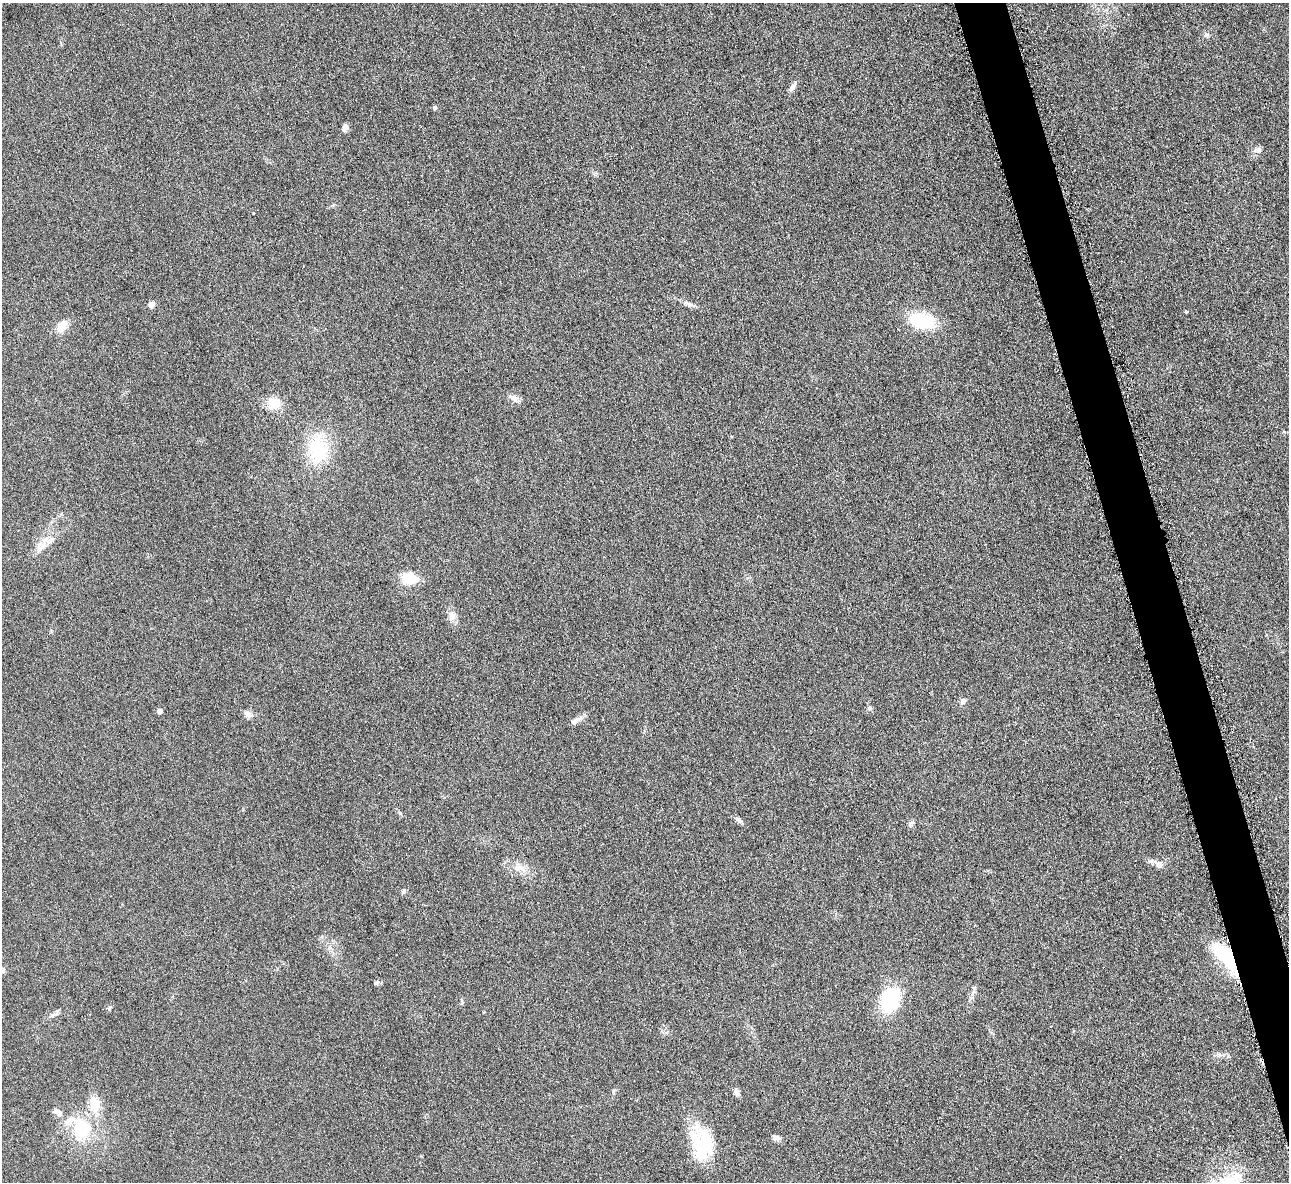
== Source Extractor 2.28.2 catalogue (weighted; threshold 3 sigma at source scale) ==
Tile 6 of 4 x 4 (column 2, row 2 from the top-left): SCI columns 1293-2579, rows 2518-3697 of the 5171 x 5154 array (HDU 1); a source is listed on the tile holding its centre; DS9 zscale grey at full resolution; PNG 1291 x 1184 px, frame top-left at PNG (2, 3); no overlay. Shown black and unused: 4% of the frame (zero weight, under 3 of 6 exposures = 2% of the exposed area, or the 3 px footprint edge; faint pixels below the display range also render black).
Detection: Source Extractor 2.28.2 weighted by HDU 2 'WHT'; one run over the whole footprint, this tile lists its part. Background 0.121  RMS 0.011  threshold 0.043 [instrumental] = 3 sigma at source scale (4.09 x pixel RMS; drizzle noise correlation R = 1.36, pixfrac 0.8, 0.05/0.05 arcsec/px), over >= 5 px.
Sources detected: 41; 3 inside a brighter object's white glare — not listed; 2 inside a brighter listed object's ellipse — not listed separately; the other 36 listed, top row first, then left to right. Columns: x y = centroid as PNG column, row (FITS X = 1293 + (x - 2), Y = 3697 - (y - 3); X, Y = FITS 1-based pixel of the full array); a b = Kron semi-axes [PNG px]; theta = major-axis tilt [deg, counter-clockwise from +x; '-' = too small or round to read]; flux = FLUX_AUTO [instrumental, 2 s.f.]
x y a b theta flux
792 87 12 6 57 3.7
434 107 4 4 - 2.2
345 128 8 6 74 4.1
1258 150 10 7 13 3.5
151 304 8 7 - 3.4
689 304 14 5 -20 3.9
1186 311 4 3 - 1.1
921 321 20 12 -13 67
62 326 15 9 53 13
513 398 16 7 -27 5
273 403 17 15 -61 15
318 450 35 26 -84 53
42 547 23 8 46 11
409 578 18 12 -5 22
452 616 14 9 64 5.8
963 701 9 6 58 2.8
869 708 7 5 -27 1.9
159 711 4 4 - 4.8
248 714 10 8 -39 4.1
575 720 14 7 29 5.5
738 820 10 6 -40 3.1
1151 861 10 5 14 2.8
1159 864 8 8 - 5.5
519 867 17 8 -7 8.7
403 891 8 5 37 1.7
1227 958 36 13 -50 83
3 971 7 5 89 1.9
377 983 9 3 21 1.4
890 1000 22 15 67 73
57 1013 7 4 71 1.8
736 1092 9 6 -59 3.6
58 1113 10 6 -34 5.7
82 1129 30 24 45 44
776 1138 10 6 -22 3.9
700 1145 48 18 -57 43
1236 1176 16 11 27 12
Overlapping masked pixels (flux is a lower limit): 1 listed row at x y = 1227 958
Unlisted compact peaks at least as high as the median listed source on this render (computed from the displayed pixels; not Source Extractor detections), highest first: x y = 109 1009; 1206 35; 1218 1054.